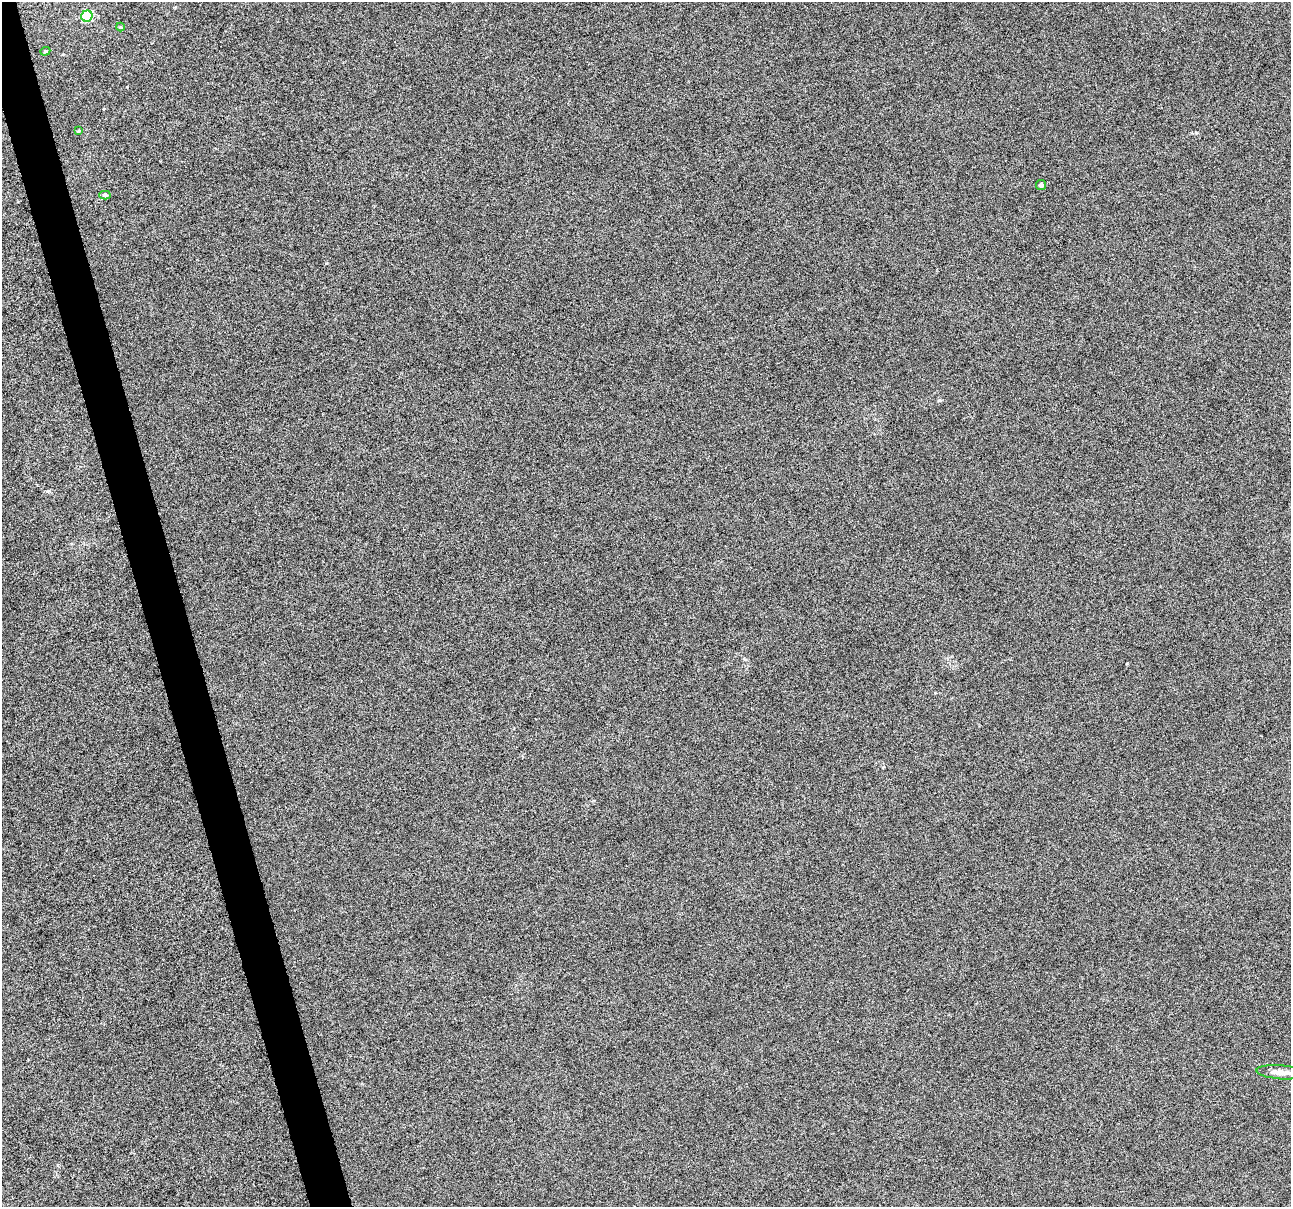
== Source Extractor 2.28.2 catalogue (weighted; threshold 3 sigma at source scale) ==
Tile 11 of 4 x 4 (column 3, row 3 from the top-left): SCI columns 2581-3869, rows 1300-2504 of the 5159 x 4959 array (HDU 1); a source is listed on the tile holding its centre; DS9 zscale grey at full resolution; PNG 1293 x 1209 px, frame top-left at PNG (2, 2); each listed source drawn as its Kron ellipse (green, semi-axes under 4 px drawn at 4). Shown black and unused: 3% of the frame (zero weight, under 10 of 20 exposures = <1% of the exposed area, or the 3 px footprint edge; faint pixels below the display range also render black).
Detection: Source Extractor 2.28.2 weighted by HDU 2 'WHT'; one run over the whole footprint, this tile lists its part. Background -3.27e-04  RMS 0.0017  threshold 0.00683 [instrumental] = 3 sigma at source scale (4.09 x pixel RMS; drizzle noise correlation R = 1.36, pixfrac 0.8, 0.0396/0.0396 arcsec/px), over >= 5 px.
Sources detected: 7; all 7 listed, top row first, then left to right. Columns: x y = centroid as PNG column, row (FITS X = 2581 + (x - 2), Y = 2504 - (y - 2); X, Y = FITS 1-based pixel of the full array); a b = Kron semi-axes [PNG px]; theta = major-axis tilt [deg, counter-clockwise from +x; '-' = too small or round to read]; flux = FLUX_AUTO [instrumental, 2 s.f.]
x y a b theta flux
87 16 6 5 - 10
120 27 4 4 - 0.15
45 51 5 4 - 0.18
79 131 4 3 - 0.16
1041 185 5 5 - 0.44
105 195 5 4 - 0.24
1280 1072 23 7 -4 1.6